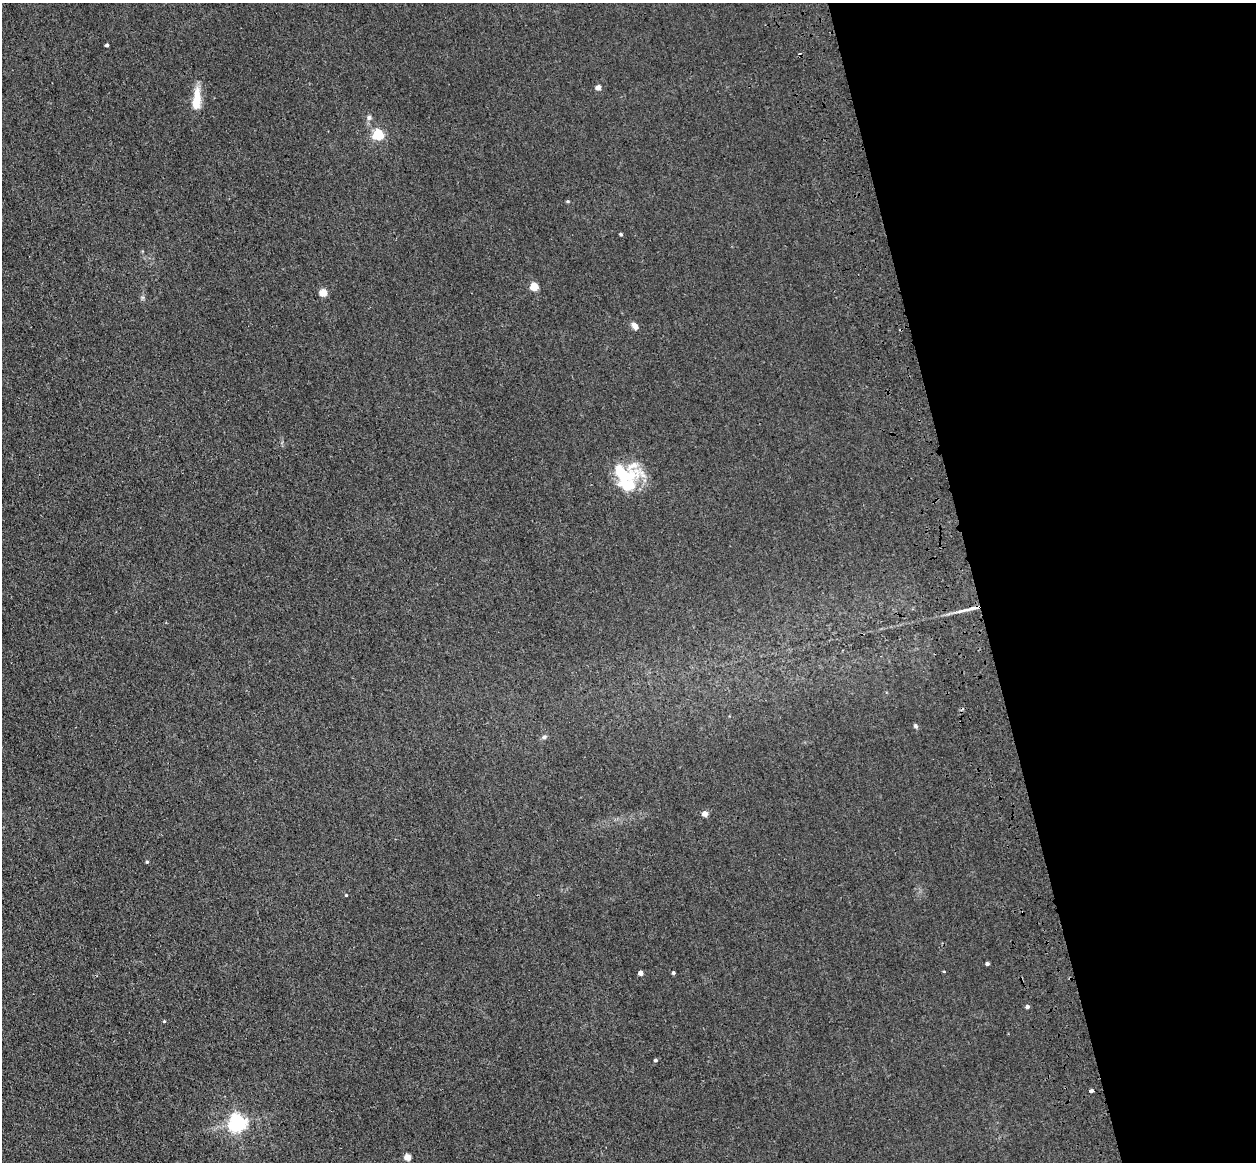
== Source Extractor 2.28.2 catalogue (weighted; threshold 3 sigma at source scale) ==
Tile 12 of 4 x 4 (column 4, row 3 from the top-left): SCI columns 3874-5127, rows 1445-2604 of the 5241 x 5093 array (HDU 1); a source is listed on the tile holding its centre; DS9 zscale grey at full resolution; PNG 1258 x 1164 px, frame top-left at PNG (2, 3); no overlay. Shown black and unused: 23% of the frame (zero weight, under 3 of 4 exposures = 6% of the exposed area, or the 3 px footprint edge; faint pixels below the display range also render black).
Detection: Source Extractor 2.28.2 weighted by HDU 2 'WHT'; one run over the whole footprint, this tile lists its part. Background 0.0213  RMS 0.0051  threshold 0.0228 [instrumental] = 3 sigma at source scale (4.5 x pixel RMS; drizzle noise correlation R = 1.50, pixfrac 1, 0.05/0.05 arcsec/px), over >= 5 px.
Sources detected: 31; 1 inside a brighter object's white glare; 1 cosmic-ray / hot-pixel residue — not listed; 2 inside a brighter listed object's ellipse — not listed separately; the other 27 listed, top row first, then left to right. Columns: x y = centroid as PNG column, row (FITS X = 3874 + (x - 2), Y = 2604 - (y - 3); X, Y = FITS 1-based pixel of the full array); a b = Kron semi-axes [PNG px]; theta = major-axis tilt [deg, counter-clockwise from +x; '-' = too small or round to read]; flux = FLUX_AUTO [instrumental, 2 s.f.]
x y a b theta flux
107 45 3 3 - 1
598 87 4 4 - 3.8
196 100 27 9 84 10
369 118 6 5 - 1.5
378 135 5 5 - 50
568 201 4 3 - 0.62
621 234 4 3 - 0.81
534 287 5 5 - 18
323 293 5 4 - 15
635 326 9 6 -53 2.5
632 466 19 11 24 5.7
627 484 23 17 -36 17
966 610 20 4 10 3.7
916 726 6 5 - 0.91
544 737 7 5 12 1.1
705 814 4 4 - 4.6
147 862 4 3 - 0.56
346 895 3 3 - 0.45
987 964 4 3 - 1.1
640 973 4 4 - 3.6
673 973 4 3 - 0.77
1027 1007 4 4 - 1.6
164 1021 4 4 - 0.48
655 1060 4 3 - 0.92
1091 1091 4 3 - 3.7
237 1123 6 6 - 200
407 1157 4 4 - 7.4